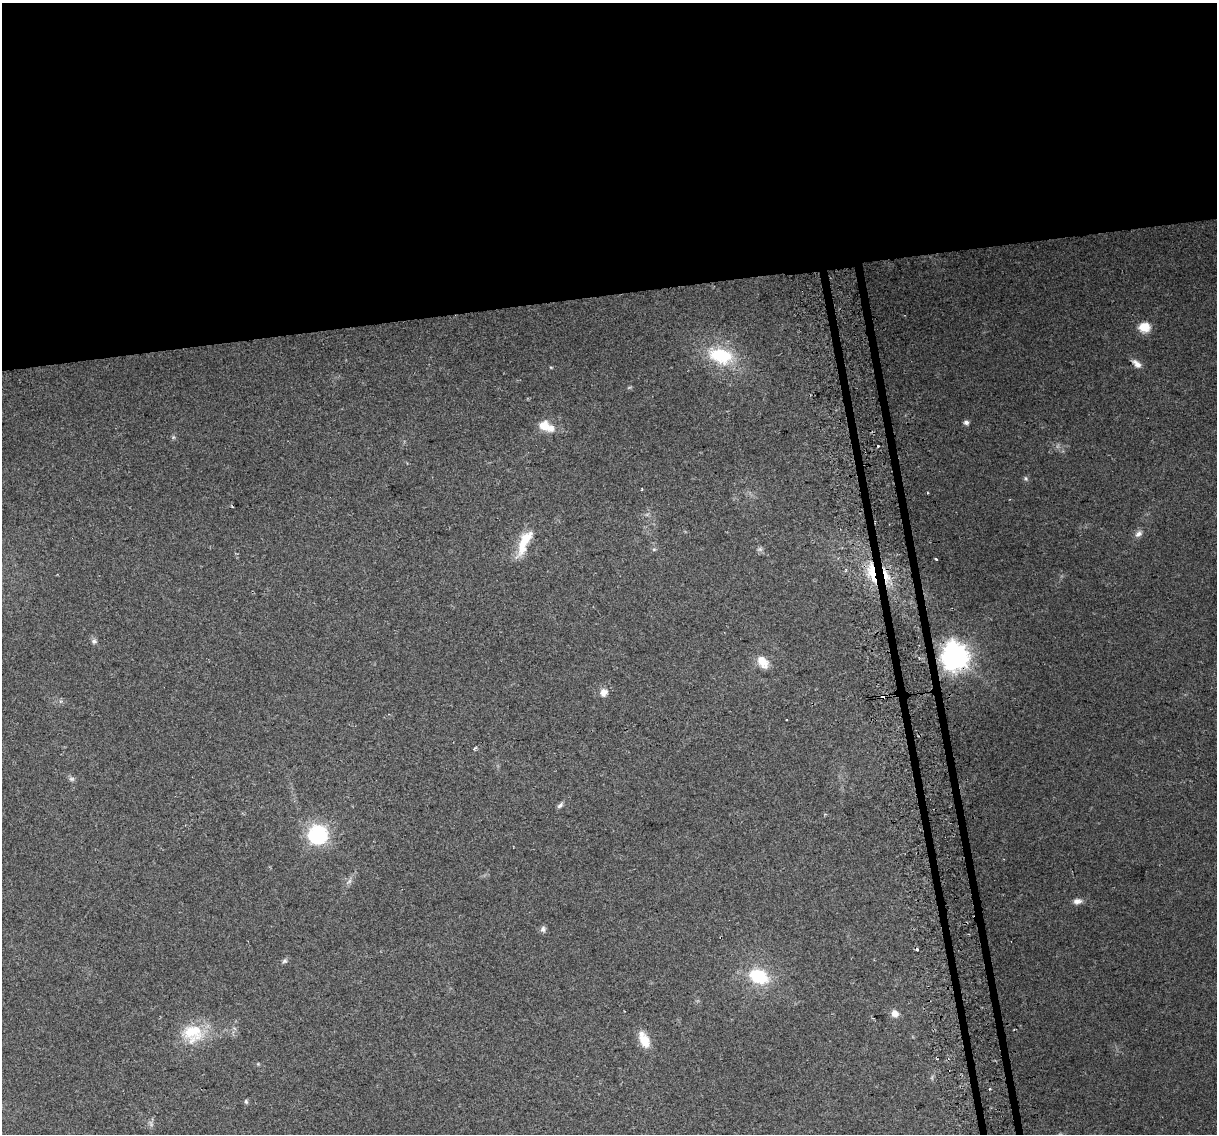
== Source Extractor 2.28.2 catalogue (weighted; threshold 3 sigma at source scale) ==
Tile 2 of 4 x 4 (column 2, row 1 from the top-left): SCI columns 1248-2462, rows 3476-4607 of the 4924 x 4639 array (HDU 1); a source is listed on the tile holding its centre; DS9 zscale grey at full resolution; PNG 1219 x 1136 px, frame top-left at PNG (2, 3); no overlay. Shown black and unused: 27% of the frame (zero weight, under 2 of 3 exposures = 2% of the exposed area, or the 3 px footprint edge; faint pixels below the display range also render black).
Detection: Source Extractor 2.28.2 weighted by HDU 2 'WHT'; one run over the whole footprint, this tile lists its part. Background 0.103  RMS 0.01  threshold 0.0454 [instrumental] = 3 sigma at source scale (4.5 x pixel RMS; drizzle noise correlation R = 1.50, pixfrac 1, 0.0396/0.0396 arcsec/px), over >= 5 px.
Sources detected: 40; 2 too faint to see at this stretch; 2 cosmic-ray / hot-pixel residue — not listed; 3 inside a brighter listed object's ellipse — not listed separately; the other 33 listed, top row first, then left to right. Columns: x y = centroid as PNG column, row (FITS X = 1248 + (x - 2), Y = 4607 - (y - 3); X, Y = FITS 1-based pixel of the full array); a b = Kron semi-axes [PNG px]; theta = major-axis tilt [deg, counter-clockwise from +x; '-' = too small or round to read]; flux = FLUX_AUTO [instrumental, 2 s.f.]
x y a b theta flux
1144 327 13 10 0 14
720 356 33 20 -14 52
1137 364 13 7 -43 5.8
551 367 5 3 - 0.89
966 422 6 5 - 3.3
544 426 14 12 -35 14
173 437 6 5 - 1.6
878 446 3 3 - 4.4
1026 478 7 4 -70 1.7
1139 534 11 7 40 4.5
522 549 23 14 73 19
654 549 6 4 18 1.3
936 559 3 3 - 3.6
872 572 30 9 -78 26
886 576 18 7 -71 13
94 641 7 7 - 2.7
955 657 9 8 - 1300
763 662 17 11 -53 13
603 692 11 9 78 6.7
882 696 4 3 - 13
72 779 8 6 0 2.4
560 805 10 5 42 2.7
318 835 7 7 - 400
349 881 8 4 53 2.5
1077 901 11 7 13 4.8
543 929 8 7 - 3.1
284 961 7 5 33 2.2
759 976 22 16 -23 45
895 1013 9 7 -47 6.5
193 1032 32 22 -6 39
644 1040 20 11 -64 17
990 1089 3 2 - 1.3
246 1101 7 4 -64 1.6
Overlapping masked pixels (flux is a lower limit): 4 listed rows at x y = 872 572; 886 576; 955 657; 882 696